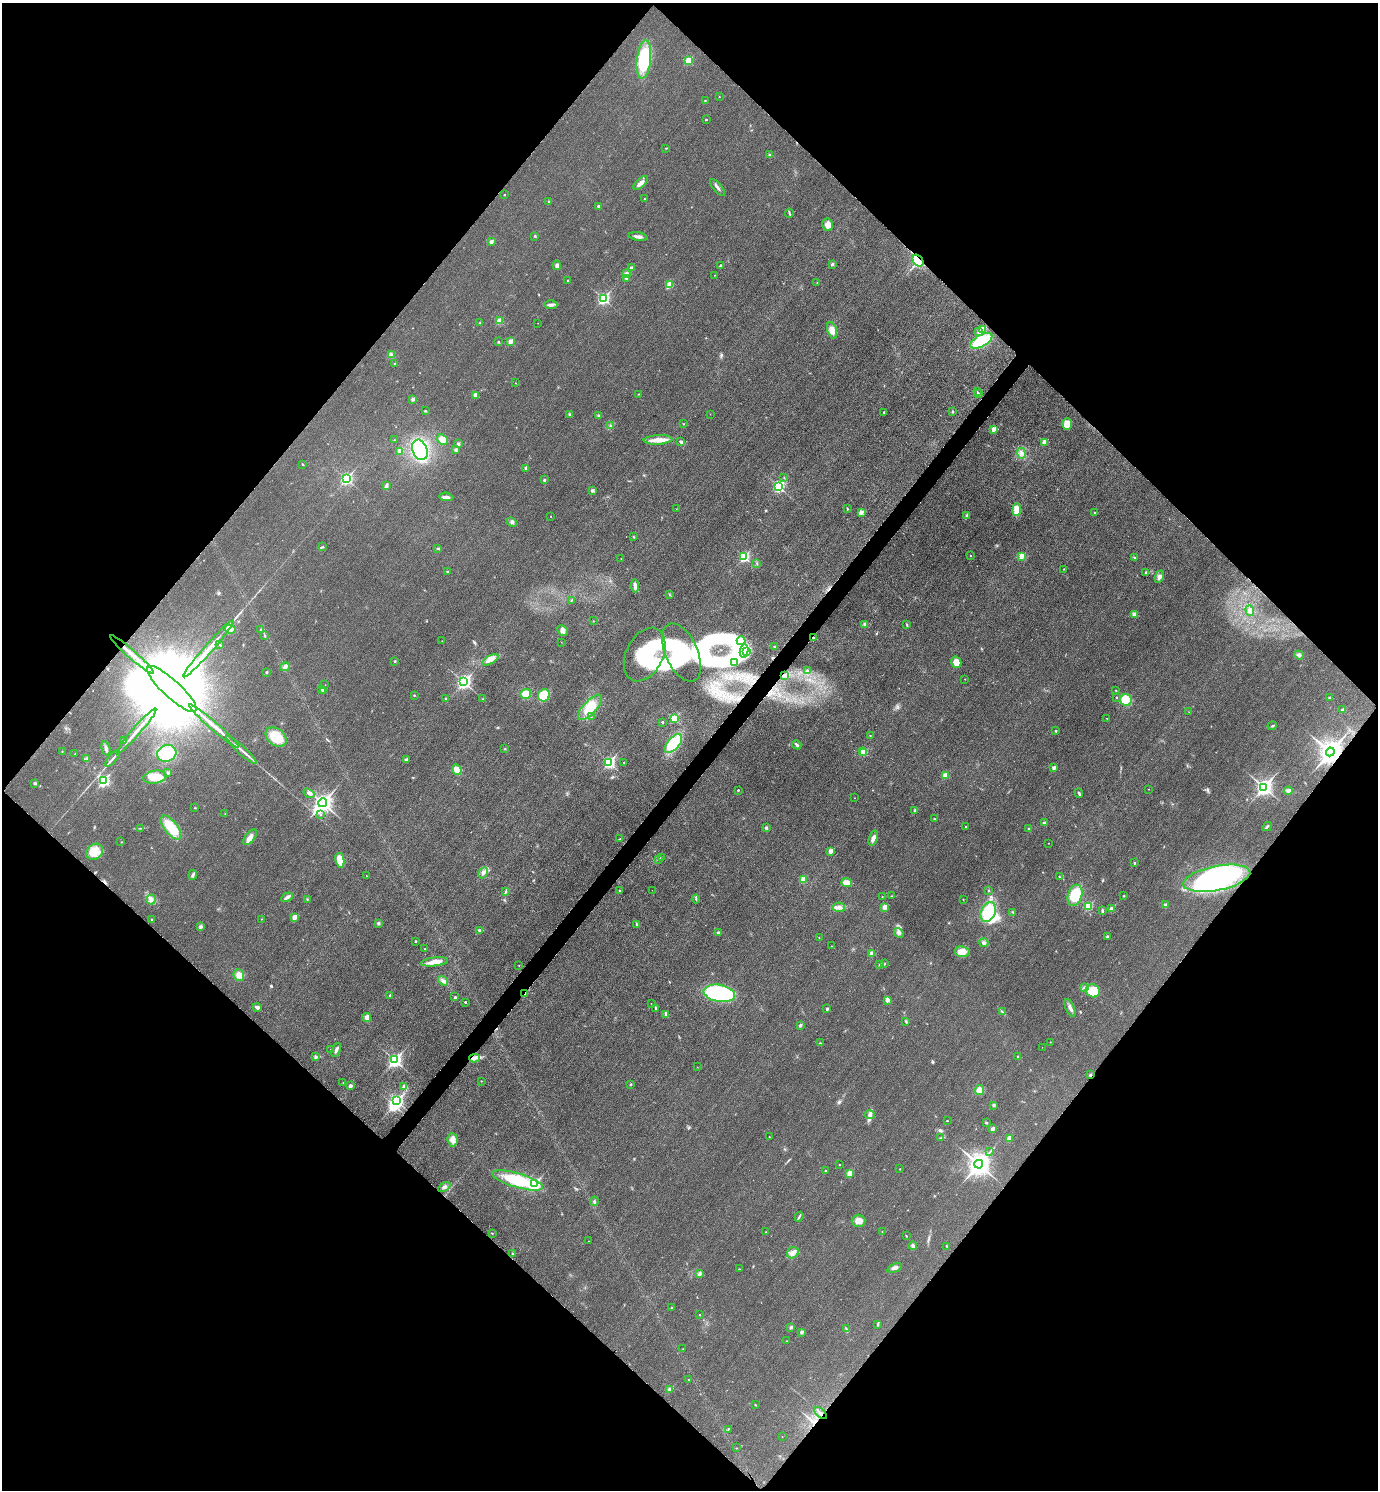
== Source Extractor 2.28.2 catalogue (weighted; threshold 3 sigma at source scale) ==
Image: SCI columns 175-5677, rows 22-5971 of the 5996 x 5995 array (HDU 1 of 3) = the unmasked area's bounding box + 8 px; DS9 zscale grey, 4 x 4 block average (1 PNG px = mean of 4 x 4 image px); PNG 1380 x 1492 px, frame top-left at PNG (2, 3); each listed source drawn as its Kron ellipse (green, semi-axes under 4 px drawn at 4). Shown black and unused: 51% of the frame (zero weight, under 3 of 4 exposures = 2% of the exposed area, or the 3 px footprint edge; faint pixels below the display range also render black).
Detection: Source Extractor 2.28.2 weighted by HDU 2 'WHT'. Background 0.0261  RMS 0.0063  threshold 0.0282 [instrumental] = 3 sigma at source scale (4.5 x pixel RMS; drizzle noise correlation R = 1.50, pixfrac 1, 0.05/0.05 arcsec/px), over >= 5 px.
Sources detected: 371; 1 too faint to see at this stretch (4 x 4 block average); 6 inside a brighter object's white glare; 3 cosmic-ray / hot-pixel residue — neither listed nor drawn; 12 inside a brighter listed object's ellipse — not listed separately; the other 349 listed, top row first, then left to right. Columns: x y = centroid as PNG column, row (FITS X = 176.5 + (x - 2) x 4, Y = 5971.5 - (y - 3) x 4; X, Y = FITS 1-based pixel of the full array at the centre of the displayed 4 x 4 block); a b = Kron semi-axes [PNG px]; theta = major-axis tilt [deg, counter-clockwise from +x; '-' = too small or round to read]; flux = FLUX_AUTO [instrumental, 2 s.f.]
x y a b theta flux
644 59 19 7 83 240
688 61 2 2 - 120
719 97 2 2 - 2.2
705 100 2 2 - 1.9
706 120 2 2 - 5.3
665 148 3 2 - 2
770 154 3 2 - 4.1
641 183 9 4 42 20
717 187 10 2 -50 11
504 195 2 2 - 3.2
644 199 2 2 - 3.4
549 201 2 2 - 10
598 206 2 2 - 13
789 213 4 2 - 3.8
828 225 6 5 - 26
535 236 3 2 - 2.8
638 237 9 3 -9 15
491 242 2 2 - 20
918 261 6 4 -52 130
832 264 2 2 - 19
557 265 5 3 - 7.9
721 266 3 2 - 5
631 267 2 2 - 11
626 274 4 3 - 8.6
714 275 2 2 - 0.92
627 278 2 2 - 33
568 280 2 2 - 6.6
817 283 2 2 - 1.2
670 284 4 3 - 28
603 298 3 2 - 600
551 305 6 3 -3 11
499 321 2 2 - 87
480 323 2 2 - 2.1
538 323 2 2 - 0.66
983 329 2 2 - 93
832 330 8 4 -71 27
979 332 2 2 - 18
511 341 2 2 - 51
981 341 12 6 28 180
498 342 2 2 - 7.7
391 355 4 3 - 8
395 364 2 2 - 10
515 383 2 2 - 1.4
977 391 2 2 - 1.3
979 393 3 2 - 2.6
638 394 2 2 - 1.6
475 395 2 2 - 37
413 399 2 2 - 29
425 411 2 2 - 2.7
952 411 3 2 - 3.4
884 412 2 2 - 4.4
569 414 2 2 - 11
710 414 2 2 - 0.57
599 415 3 2 - 2.5
684 424 2 2 - 1.5
1067 424 5 4 - 40
610 426 2 2 - 1.5
994 429 2 2 - 40
442 439 6 4 -48 27
394 440 2 2 - 1
658 440 14 4 3 33
681 442 3 2 - 4.9
1045 442 2 2 - 70
458 444 2 2 - 18
420 450 10 7 -69 380
456 450 2 2 - 15
400 451 2 2 - 46
1021 453 5 4 - 12
303 465 2 2 - 1.2
526 468 3 2 - 4.5
784 477 2 2 - 2.3
346 479 3 2 - 540
544 480 2 2 - 9.1
386 486 2 2 - 2.1
778 486 3 2 - 510
592 490 2 2 - 22
446 497 7 3 -5 11
676 509 2 2 - 1.4
847 509 2 2 - 2.3
1017 510 6 4 85 37
1095 512 2 2 - 2.8
861 513 3 2 - 4.7
551 516 2 2 - 2.1
966 516 4 3 - 6.6
512 522 5 2 - 6.6
634 537 3 2 - 2.4
322 547 2 2 - 1.6
438 548 3 2 - 4.1
971 555 2 2 - 1.8
1022 556 2 2 - 57
744 557 2 2 - 340
1134 558 2 2 - 2.1
621 559 2 2 - 0.86
757 563 2 2 - 2
1064 569 3 2 - 0.99
447 571 2 2 - 6.7
1146 572 2 2 - 5.2
1159 577 6 3 66 14
635 586 7 3 -85 17
670 595 2 2 - 1.5
571 600 3 2 - 2.6
1250 610 5 3 - 16
1134 614 4 3 - 6.2
593 621 2 2 - 1.9
865 624 3 3 - 6.1
907 625 3 2 - 3.1
230 629 6 4 -18 21
261 629 3 2 - 4.2
563 630 6 4 -44 14
264 636 3 2 - 2.5
813 638 3 2 - 3
442 641 2 2 - 0.7
741 641 4 4 - 13
561 642 2 2 - 0.73
220 645 3 2 - 2.8
774 646 2 2 - 3.1
208 649 38 3 49 75
744 651 6 2 80 15
681 652 31 16 -66 190
747 652 2 2 - 2
132 654 29 2 -41 57
645 655 28 18 63 220
1299 655 5 3 - 9.2
490 660 9 4 28 20
395 661 2 2 - 7.3
734 662 2 2 - 1.8
956 662 6 5 - 34
285 667 5 3 - 8.3
808 671 3 2 - 5.2
266 672 2 2 - 11
784 676 3 3 - 7.4
965 679 2 2 - 1.8
464 682 3 3 - 890
325 685 2 2 - 0.71
172 689 32 9 -43 190000
322 689 2 2 - 16
324 690 2 2 - 28
1116 690 2 2 - 1.4
526 694 5 5 - 35
414 695 2 2 - 3.9
544 695 6 6 - 73
1116 697 2 2 - 4.3
1329 697 2 2 - 6.8
446 699 2 2 - 12
483 699 2 2 - 2.6
1126 700 6 5 - 91
590 707 16 6 47 80
1343 710 2 2 - 22
1189 712 2 2 - 0.82
591 717 2 2 - 1.5
674 718 2 2 - 150
1107 718 2 2 - 0.9
662 722 2 2 - 6.5
214 726 33 2 -41 60
1272 726 4 2 - 3.7
137 731 29 2 49 47
1056 731 2 2 - 7.2
870 736 2 2 - 1.1
276 737 12 8 -39 97
123 740 2 2 - 6.9
673 743 11 6 48 160
797 745 5 2 - 9.5
106 748 7 2 -76 10
505 749 2 2 - 2.2
242 750 20 2 -42 18
62 751 2 2 - 1.2
863 751 2 2 - 25
1330 752 4 4 - 4100
167 753 10 8 19 110
864 753 2 2 - 93
75 754 2 2 - 1.7
87 758 2 2 - 3.5
113 758 10 2 50 10
406 759 3 2 - 4
609 762 3 2 - 490
624 762 2 2 - 1.4
1054 768 2 2 - 26
457 770 5 4 - 53
168 773 2 2 - 11
945 776 2 2 - 86
155 777 11 6 9 68
103 781 3 2 - 520
35 783 3 3 - 5
1264 787 3 3 - 1400
1149 789 2 2 - 0.87
738 790 2 2 - 5.3
1288 791 4 3 - 7.5
309 793 6 3 -36 11
1079 793 5 2 - 6
855 798 2 2 - 1.2
323 803 4 3 - 2000
195 808 2 2 - 4.7
915 810 2 2 - 15
225 814 2 2 - 1.5
321 815 2 2 - 2.3
934 818 2 2 - 1.3
1044 823 2 2 - 23
966 826 2 2 - 2.6
1267 826 5 2 - 4.5
140 828 2 2 - 1.6
171 828 14 6 -52 95
766 828 2 2 - 18
1028 828 2 2 - 4.8
250 837 9 4 52 21
873 838 8 3 72 19
620 839 3 2 - 2.8
121 842 2 2 - 1.3
1048 843 2 2 - 1.6
831 851 2 2 - 51
95 852 9 7 37 44
661 858 3 2 - 4
659 859 4 2 - 4.3
340 860 7 4 -80 46
1134 863 2 2 - 7.7
483 873 6 3 62 13
193 875 5 3 - 6.3
366 876 2 2 - 0.87
1059 877 3 2 - 2.1
1217 878 34 12 11 590
803 880 2 2 - 99
847 883 5 4 - 29
652 890 2 2 - 0.46
988 890 2 2 - 1.3
620 891 3 2 - 3.3
505 892 3 2 - 4
1075 895 11 7 73 110
892 896 2 2 - 2
1124 896 2 2 - 2.2
287 897 6 3 31 10
882 897 2 2 - 1.1
151 899 5 4 - 14
307 899 2 2 - 1.3
696 899 4 2 - 4.3
963 899 2 2 - 1.4
1165 905 4 3 - 6.9
1088 906 2 2 - 170
839 907 6 4 -3 15
885 907 2 2 - 65
1111 909 2 2 - 35
1102 911 4 2 - 4.8
988 912 10 7 65 170
1013 912 2 2 - 2.4
295 917 4 3 - 16
152 919 2 2 - 2.5
261 919 2 2 - 1.7
378 923 2 2 - 17
637 924 4 2 - 4.2
200 927 3 3 - 5.9
480 930 4 2 - 5.1
718 933 2 2 - 15
899 933 5 3 - 9.9
1107 937 2 2 - 9.3
819 938 2 2 - 2
416 941 2 2 - 7.5
984 943 4 3 - 9.5
832 946 2 2 - 1.2
425 949 2 2 - 4
962 952 7 5 -8 40
872 953 2 2 - 37
434 962 14 4 6 33
884 964 2 2 - 9.1
519 965 2 2 - 1.6
880 965 2 2 - 11
239 975 6 5 - 19
443 981 5 3 - 8.4
1084 988 3 3 - 6.4
1093 991 7 6 - 77
719 993 16 8 -9 400
525 994 3 2 - 5.7
390 995 2 2 - 7.1
455 997 2 2 - 10
887 1000 3 2 - 4.2
465 1002 2 2 - 6.2
651 1003 2 2 - 0.86
257 1007 4 2 - 12
1070 1008 9 3 -67 16
655 1009 3 2 - 3.2
827 1009 2 2 - 14
1002 1012 4 2 - 4.1
666 1014 3 2 - 3.4
367 1018 4 4 - 17
906 1022 3 2 - 3.2
800 1025 2 2 - 19
1050 1042 2 2 - 1.2
820 1043 2 2 - 1.9
1042 1047 2 2 - 0.74
330 1050 2 2 - 3.2
336 1050 7 2 65 11
1018 1056 2 2 - 6.3
315 1057 3 3 - 6.3
475 1058 5 3 - 13
395 1060 3 3 - 890
697 1067 2 2 - 0.83
1090 1075 2 2 - 11
481 1081 2 2 - 2.3
343 1082 2 2 - 1.3
631 1084 2 2 - 6.7
350 1086 3 2 - 12
404 1087 2 2 - 2.1
980 1090 5 4 - 26
397 1101 3 2 - 610
994 1105 2 2 - 7.7
870 1115 5 3 - 8.9
947 1121 2 2 - 4.2
986 1123 3 2 - 2.5
993 1128 2 2 - 4.5
769 1137 2 2 - 1.9
941 1137 2 2 - 1.8
1009 1138 4 2 - 24
453 1140 7 5 -85 25
989 1152 2 2 - 2.1
979 1164 4 4 - 3600
839 1165 2 2 - 1.4
900 1169 2 2 - 3.7
826 1171 2 2 - 7.5
850 1173 2 2 - 74
518 1180 26 7 -16 210
535 1184 3 2 - 500
444 1187 7 3 32 11
594 1201 4 2 - 4.3
799 1217 5 2 - 5.2
858 1221 7 6 - 28
882 1231 2 2 - 0.95
766 1232 2 2 - 1.3
492 1233 2 2 - 3.5
906 1236 3 2 - 2
589 1241 2 2 - 1.8
913 1246 4 3 - 12
947 1246 2 2 - 1.8
793 1253 6 5 - 16
513 1254 3 2 - 4
895 1268 7 3 20 14
739 1269 2 2 - 1.6
700 1274 2 2 - 3.2
671 1307 2 2 - 3.9
699 1315 2 2 - 3
878 1324 2 2 - 2.6
791 1327 2 2 - 14
846 1329 2 2 - 2.2
802 1332 2 2 - 23
787 1341 2 2 - 0.9
683 1349 2 2 - 0.75
689 1380 2 2 - 1.8
670 1389 2 2 - 40
755 1405 2 2 - 1.7
821 1413 7 2 -42 9
728 1429 2 2 - 2.7
782 1436 2 2 - 0.77
737 1448 2 2 - 1.1
Overlapping masked pixels (flux is a lower limit): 7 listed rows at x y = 918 261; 813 638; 132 654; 1330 752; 525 994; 1090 1075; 821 1413
Diffuse or blended objects may show on this block-average render without a row.